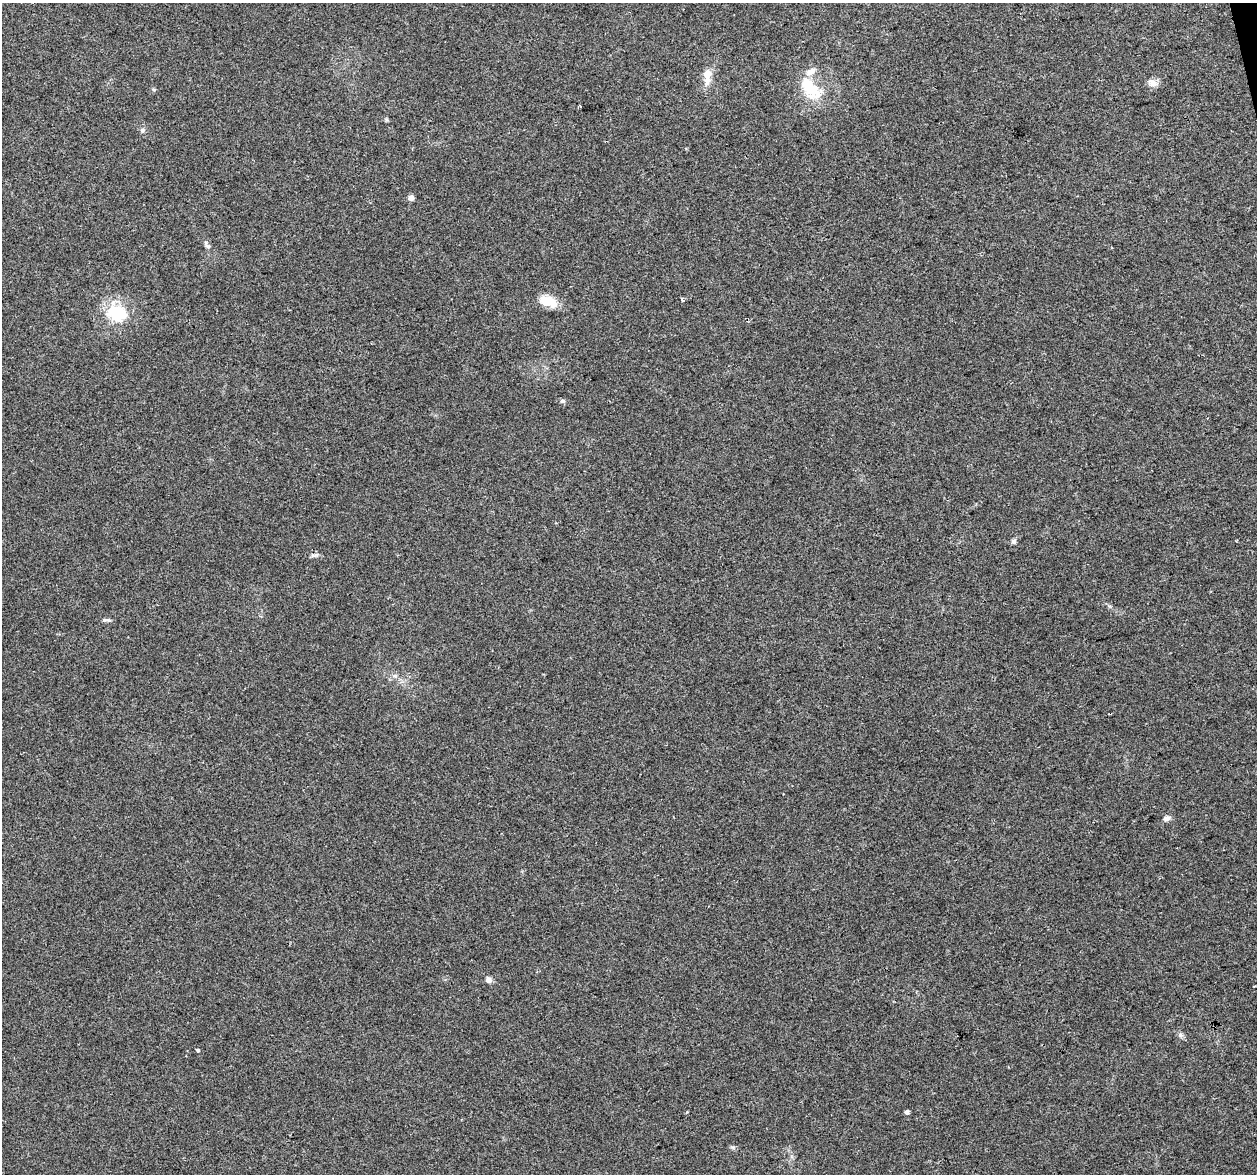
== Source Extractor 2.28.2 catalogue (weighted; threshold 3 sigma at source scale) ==
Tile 10 of 4 x 4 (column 2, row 3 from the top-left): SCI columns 1257-2511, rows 1258-2429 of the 5022 x 4810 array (HDU 1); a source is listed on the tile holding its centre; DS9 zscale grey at full resolution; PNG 1259 x 1176 px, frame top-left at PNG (2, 3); no overlay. Shown black and unused: <1% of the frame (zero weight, under 2 of 3 exposures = <1% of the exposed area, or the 3 px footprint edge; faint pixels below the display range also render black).
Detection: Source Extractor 2.28.2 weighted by HDU 2 'WHT'; one run over the whole footprint, this tile lists its part. Background 0.0816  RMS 0.0076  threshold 0.034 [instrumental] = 3 sigma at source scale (4.5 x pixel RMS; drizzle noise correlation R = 1.50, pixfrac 1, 0.0396/0.0396 arcsec/px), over >= 5 px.
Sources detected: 21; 1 cosmic-ray / hot-pixel residue — not listed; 1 inside a brighter listed object's ellipse — not listed separately; the other 19 listed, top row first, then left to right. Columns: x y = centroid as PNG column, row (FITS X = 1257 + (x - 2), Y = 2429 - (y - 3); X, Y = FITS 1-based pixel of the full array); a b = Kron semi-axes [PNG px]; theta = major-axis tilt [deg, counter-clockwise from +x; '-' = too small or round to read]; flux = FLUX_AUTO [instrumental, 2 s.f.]
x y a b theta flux
707 75 23 10 87 9.5
1152 83 13 9 -27 4.8
153 89 6 3 -19 0.96
811 89 30 15 -51 28
142 130 6 6 - 1.7
411 198 6 5 - 3.7
208 246 9 5 -38 1.9
682 300 5 4 - 1.5
547 301 23 11 -18 15
117 313 31 24 -28 30
563 401 7 5 -19 1.5
1014 541 6 6 - 1.7
104 620 8 5 -12 1.6
1167 818 10 6 8 2.7
488 980 8 7 - 2.9
1254 986 3 2 - 1.2
1180 1035 7 6 - 2
198 1050 3 3 - 1.9
907 1112 4 4 - 2.5